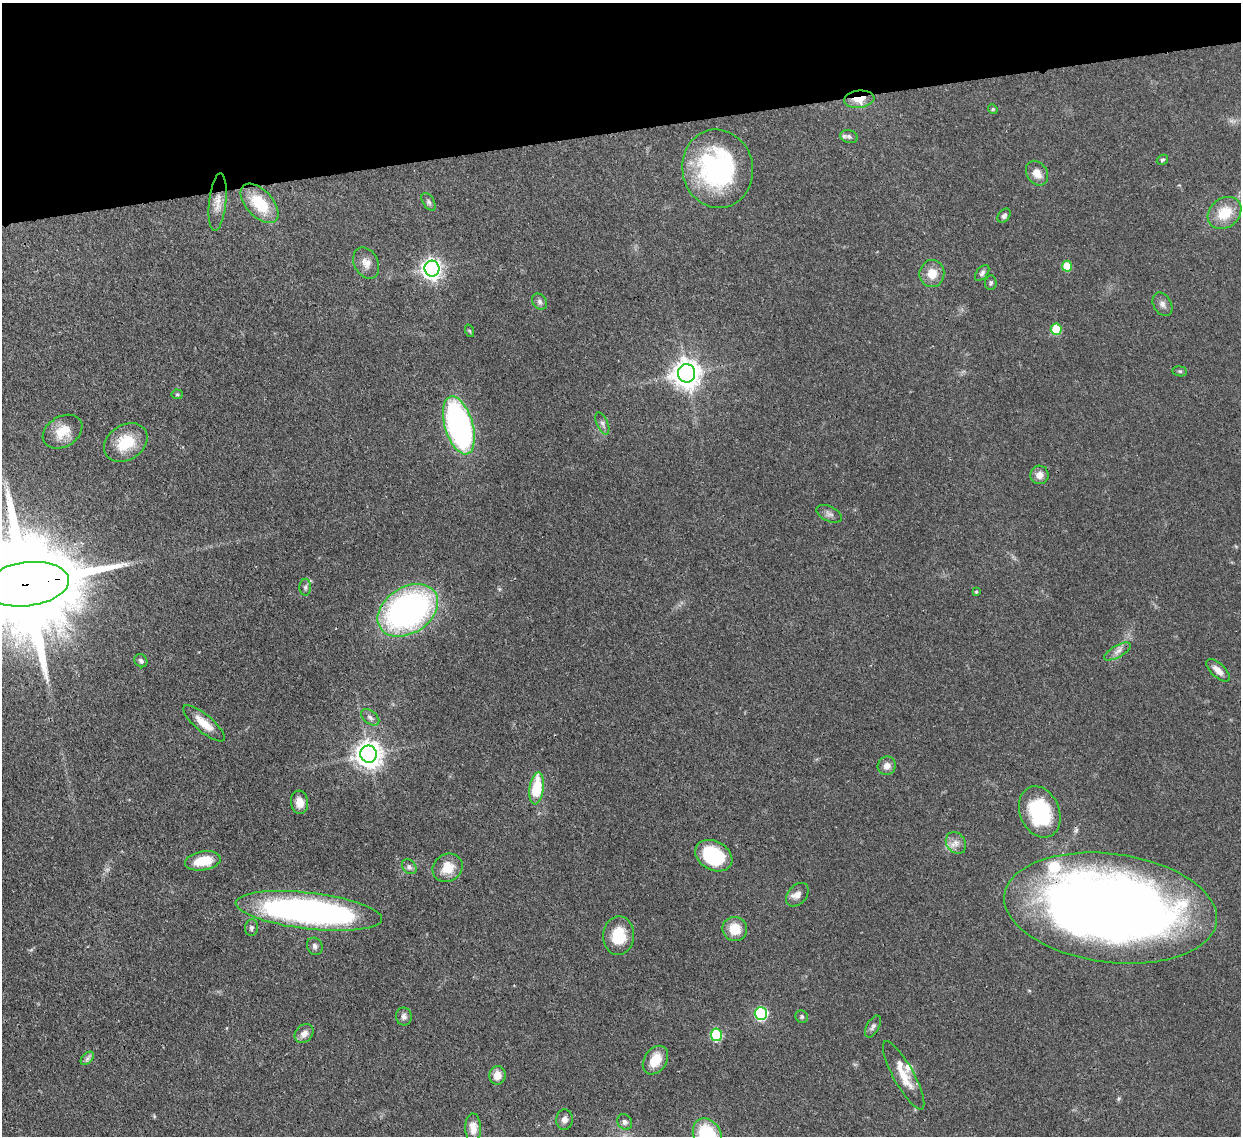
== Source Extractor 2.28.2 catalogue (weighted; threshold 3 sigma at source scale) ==
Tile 3 of 4 x 4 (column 3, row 1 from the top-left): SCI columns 2553-3791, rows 3621-4754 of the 5102 x 5088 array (HDU 1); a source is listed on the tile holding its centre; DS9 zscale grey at full resolution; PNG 1243 x 1138 px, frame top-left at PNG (2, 3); each listed source drawn as its Kron ellipse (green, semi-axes under 4 px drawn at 4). Shown black and unused: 11% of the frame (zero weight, under 3 of 4 exposures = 9% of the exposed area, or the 3 px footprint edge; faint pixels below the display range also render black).
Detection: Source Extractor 2.28.2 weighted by HDU 2 'WHT'; one run over the whole footprint, this tile lists its part. Background 0.115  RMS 0.0049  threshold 0.022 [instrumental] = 3 sigma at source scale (4.5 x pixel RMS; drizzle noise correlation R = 1.50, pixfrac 1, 0.05/0.05 arcsec/px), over >= 5 px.
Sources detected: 74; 4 inside a brighter listed object's ellipse — not listed separately; the other 70 listed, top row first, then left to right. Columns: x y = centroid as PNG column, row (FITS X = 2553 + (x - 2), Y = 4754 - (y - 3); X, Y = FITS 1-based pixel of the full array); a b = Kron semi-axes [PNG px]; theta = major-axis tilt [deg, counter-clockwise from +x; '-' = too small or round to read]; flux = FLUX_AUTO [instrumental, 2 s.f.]
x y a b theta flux
859 99 15 8 6 9.6
993 109 5 4 - 0.6
849 137 9 6 -17 1.4
1162 160 6 4 31 0.78
718 169 39 35 -81 78
1037 173 13 10 -57 5.3
218 202 29 8 84 5.6
429 202 10 5 -58 1.4
260 203 24 13 -47 19
1225 213 18 14 39 12
1004 216 8 5 53 1.4
366 263 16 12 -63 4.3
1067 266 5 5 - 12
432 269 8 7 - 270
982 273 9 5 52 1.4
932 274 13 12 - 7.4
991 283 7 5 83 1.1
540 302 9 6 -48 1.5
1162 304 12 9 -60 2.4
1056 329 5 5 - 20
470 331 6 4 -71 0.71
1180 371 7 5 -7 0.73
686 373 9 8 - 600
177 394 5 5 - 0.74
602 424 12 5 -67 1.7
459 425 30 14 -73 120
63 432 21 15 31 9.7
126 443 23 17 33 16
1039 475 9 9 - 3.6
829 514 13 7 -25 2.1
26 584 43 22 7 17000
305 587 8 6 88 1.3
976 592 4 4 - 0.56
408 610 33 23 33 160
1118 651 15 6 29 2.7
141 661 7 6 - 1.2
1218 670 15 7 -43 3.7
370 717 10 6 -38 1.8
204 723 26 8 -40 8.4
369 754 8 8 - 530
887 766 9 9 - 3.1
537 788 16 7 82 21
299 802 12 8 -83 5
1040 812 26 19 -68 38
956 843 11 9 -53 3.5
714 856 19 14 -29 36
203 861 18 9 9 12
409 867 8 6 -47 1.5
448 868 15 13 33 9
797 895 13 9 48 3.3
1111 908 107 54 -7 640
309 911 74 18 -7 190
251 928 8 6 82 1.5
735 929 12 12 - 10
619 936 19 15 87 14
315 946 9 7 -63 1.7
761 1014 6 6 - 58
404 1016 9 8 - 1.9
802 1017 6 6 - 1
873 1026 12 6 61 1.6
304 1034 10 8 45 3.1
716 1035 6 5 - 36
87 1058 8 5 45 1.3
655 1060 15 11 55 10
497 1075 9 8 - 4.8
904 1075 39 10 -61 9.1
564 1119 10 8 84 2.5
625 1122 8 7 - 1.7
473 1128 14 8 -88 5.1
707 1136 18 13 -62 37
Overlapping masked pixels (flux is a lower limit): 3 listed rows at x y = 859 99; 26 584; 1111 908
Isophote crosses this tile's border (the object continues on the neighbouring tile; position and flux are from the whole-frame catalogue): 2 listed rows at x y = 26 584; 707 1136